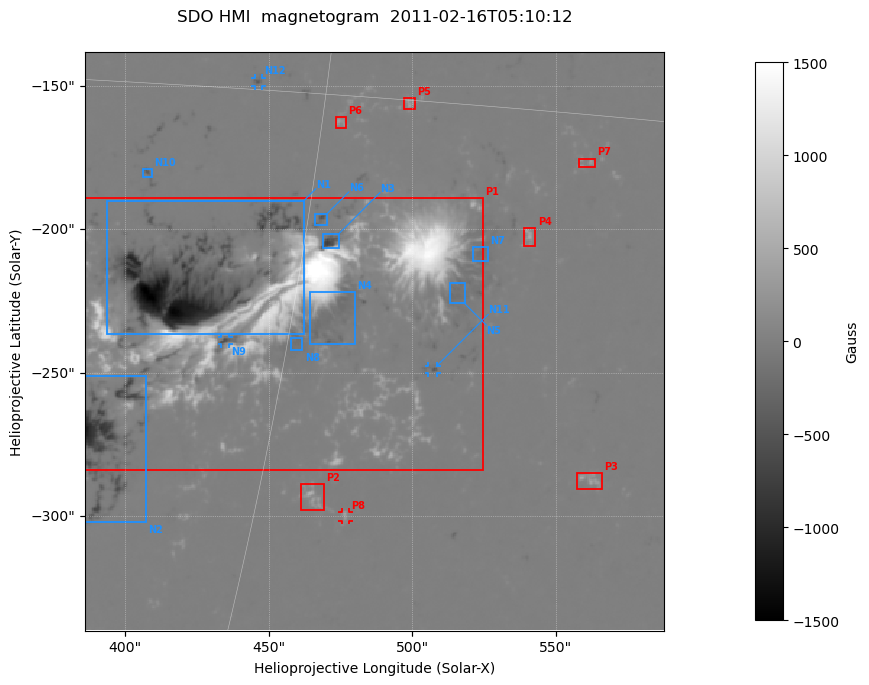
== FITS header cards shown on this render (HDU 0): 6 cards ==
TELESCOP= 'SDO'
INSTRUME= 'HMI'
DATE-OBS= '2011-02-16T05:10:12'
CTYPE1  = 'HPLN-TAN'
CTYPE2  = 'HPLT-TAN'
BUNIT   = 'Gauss'

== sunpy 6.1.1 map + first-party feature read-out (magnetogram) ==
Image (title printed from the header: SDO HMI  magnetogram  2011-02-16T05:10:12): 400 x 400 px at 0.504 arcsec/px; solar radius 971 arcsec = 1926 px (partial field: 1.4% of the solar disc is inside the frame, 100% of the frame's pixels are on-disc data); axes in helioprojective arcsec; data unit Gauss (BUNIT, on the colour bar)
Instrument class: MAGNETOGRAM — BUNIT 'gauss'
Display: grey scale clipped to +-1500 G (the 99.5th-percentile rule alone would give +-1213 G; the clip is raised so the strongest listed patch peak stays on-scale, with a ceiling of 1500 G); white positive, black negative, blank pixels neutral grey
Flux patches: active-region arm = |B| over 7 px >= 100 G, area >= 16 px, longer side >= 5 px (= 2.5 arcsec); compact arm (3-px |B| >= 300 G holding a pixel >= 400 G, >= 4 px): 22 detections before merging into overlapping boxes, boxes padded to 5 px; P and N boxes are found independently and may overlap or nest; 8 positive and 13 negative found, the strongest 8 + 12 listed = drawn (cap 20) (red P1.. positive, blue N1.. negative; 4 of them under ~3 arcsec drawn as corner ticks so the feature stays visible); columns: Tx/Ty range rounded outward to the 2 arcsec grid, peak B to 10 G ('>+1500(sat)' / '<-1500(sat)' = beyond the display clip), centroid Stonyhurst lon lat
Positive patches:
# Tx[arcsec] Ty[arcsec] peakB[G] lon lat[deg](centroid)
P1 386..526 -284..-188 >+1500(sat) +30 -19
P2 460..470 -298..-288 +560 +31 -23
P3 556..566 -292..-284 +480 +39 -23
P4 538..544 -206..-198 +480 +36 -18
P5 496..502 -158..-154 +390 +32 -15
P6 472..478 -166..-160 +380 +30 -16
P7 558..564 -180..-174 +330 +37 -16
P8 474..478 -302..-298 +400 +32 -24
Negative patches:
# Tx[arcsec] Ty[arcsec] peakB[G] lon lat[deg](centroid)
N1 392..462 -238..-190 <-1500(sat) +27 -19
N2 386..408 -302..-250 -1170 +26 -22
N3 468..476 -208..-200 -750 +31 -18
N4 464..480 -240..-220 -240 +31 -20
N5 512..518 -226..-218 -180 +34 -19
N6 466..472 -200..-194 -530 +30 -18
N7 520..526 -212..-206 -180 +35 -18
N8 456..462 -242..-238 -180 +30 -20
N9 432..436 -240..-236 -560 +28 -20
N10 406..410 -182..-178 -410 +26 -17
N11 504..510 -250..-246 -430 +34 -21
N12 444..448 -150..-146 -420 +28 -15
Bipolar pairs (each listed P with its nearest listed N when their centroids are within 0.25 R_sun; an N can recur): P1-N4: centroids ~10 arcsec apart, P1 is east of N4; P2-N8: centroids ~50 arcsec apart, P2 is south of N8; P3-N11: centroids ~70 arcsec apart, P3 is south-west of N11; P4-N7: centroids ~20 arcsec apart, P4 is west of N7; P5-N6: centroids ~50 arcsec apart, P5 is north-west of N6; P6-N12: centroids ~30 arcsec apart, P6 is south-west of N12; P7-N7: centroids ~50 arcsec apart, P7 is north-west of N7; P8-N11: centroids ~60 arcsec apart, P8 is south-east of N11